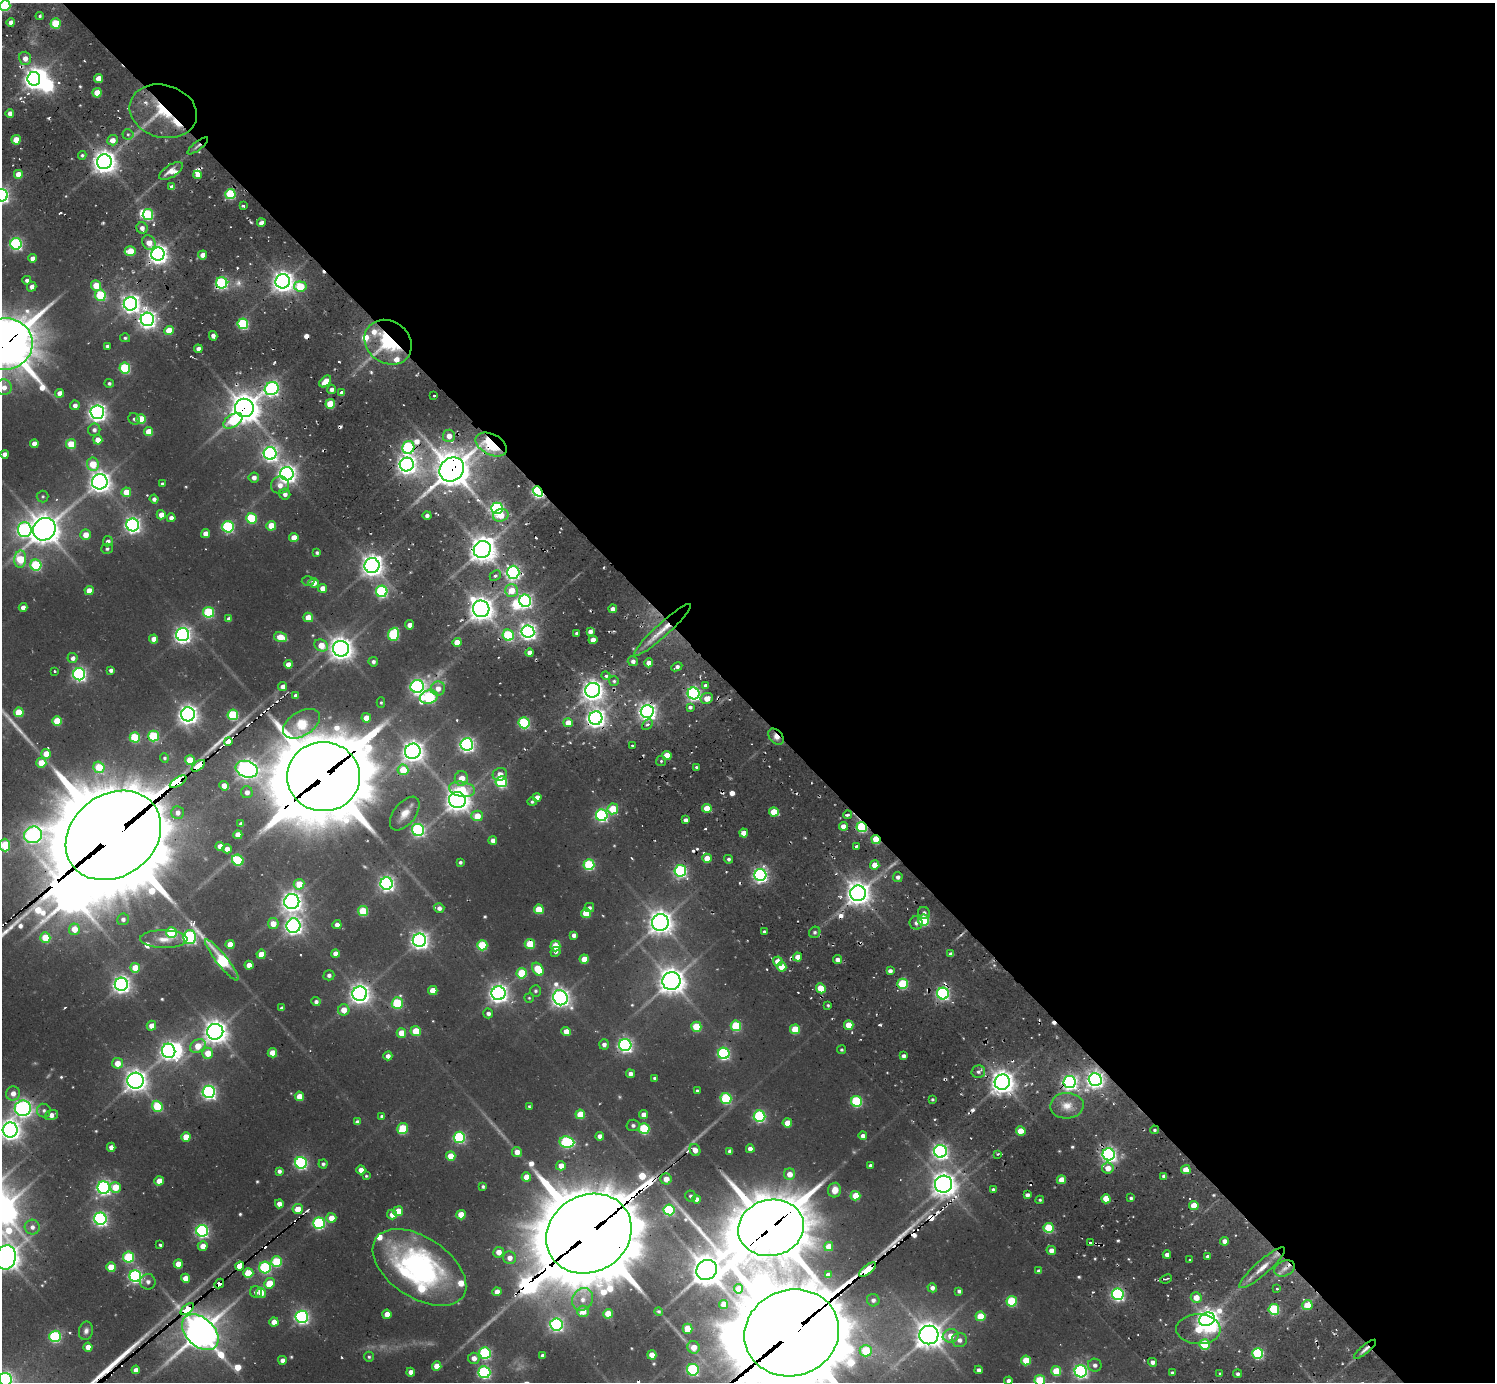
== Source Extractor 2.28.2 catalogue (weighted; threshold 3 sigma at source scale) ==
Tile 8 of 4 x 4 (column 4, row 2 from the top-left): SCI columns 4654-6146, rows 3030-4409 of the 6146 x 6134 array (HDU 1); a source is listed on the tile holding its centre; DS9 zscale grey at full resolution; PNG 1497 x 1384 px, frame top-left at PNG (2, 3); each listed source drawn as its Kron ellipse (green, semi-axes under 4 px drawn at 4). Shown black and unused: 51% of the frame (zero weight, under 2 of 3 exposures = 7% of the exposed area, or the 3 px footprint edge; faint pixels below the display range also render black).
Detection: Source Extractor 2.28.2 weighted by HDU 2 'WHT'; one run over the whole footprint, this tile lists its part. Background 0.0945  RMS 0.01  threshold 0.0455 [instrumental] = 3 sigma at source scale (4.5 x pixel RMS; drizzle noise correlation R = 1.50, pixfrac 1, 0.05/0.05 arcsec/px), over >= 5 px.
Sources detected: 585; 4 too faint to see at this stretch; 15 inside a brighter object's white glare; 20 cosmic-ray / hot-pixel residue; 4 long thin detections or spike segments (spike, bleed or trail) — neither listed nor drawn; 12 inside a brighter listed object's ellipse — not listed separately; of the other 530, all 500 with FLUX_AUTO >= 1.39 (the completeness limit of this list) listed and drawn (30 fainter detections not listed), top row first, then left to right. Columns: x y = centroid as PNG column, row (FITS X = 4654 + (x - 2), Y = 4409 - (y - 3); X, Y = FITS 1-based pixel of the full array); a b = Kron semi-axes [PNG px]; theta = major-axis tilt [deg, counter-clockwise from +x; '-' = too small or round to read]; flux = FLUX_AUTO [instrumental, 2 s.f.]
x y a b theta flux
5 6 5 5 - 77
40 16 4 3 - 1.7
11 22 4 4 - 6.8
56 23 5 5 - 46
25 58 7 6 - 7.6
99 78 4 4 - 14
34 79 7 6 - 680
97 93 4 4 - 19
163 111 34 26 -15 73
10 113 4 4 - 5.4
128 134 5 5 - 2.1
16 140 5 4 - 23
112 140 5 5 - 8.8
198 146 13 3 38 3.3
82 155 4 4 - 1.9
104 162 7 7 - 980
171 171 13 6 33 9.1
18 174 4 4 - 12
197 175 4 4 - 6.5
172 187 4 4 - 6.7
230 194 5 5 - 88
2 195 6 6 - 320
243 206 3 3 - 6
148 215 5 5 - 82
261 223 4 4 - 7.9
142 228 5 5 - 6.1
149 242 8 6 -62 12
16 244 6 5 - 190
130 251 5 5 - 31
158 254 7 6 - 640
203 255 4 4 - 9
33 258 4 4 - 8.2
27 280 4 4 - 3.6
283 281 7 7 - 810
222 283 5 5 - 160
96 285 5 5 - 27
300 286 6 5 - 48
32 287 5 4 - 5.6
100 295 5 5 - 71
130 304 7 6 - 510
147 319 7 6 - 490
243 324 5 5 - 110
169 330 4 4 - 22
213 336 4 4 - 6
125 338 5 4 - 2
388 342 25 21 -36 99
5 344 27 26 - 4100
107 346 4 3 - 2.4
198 349 4 4 - 4.5
125 368 5 5 - 92
325 381 7 4 45 17
109 383 4 4 - 2.3
4 387 8 7 - 8.4
272 389 7 6 - 240
332 389 4 4 - 5.6
60 393 4 4 - 11
342 393 4 4 - 5.3
434 396 3 2 - 1.5
330 404 5 5 - 40
75 405 5 4 - 5.2
244 408 9 9 - 1500
97 412 7 6 - 540
134 419 6 5 - 2.4
141 419 5 5 - 39
233 421 10 6 33 47
94 430 6 6 - 4.4
149 432 4 4 - 21
449 436 6 6 - 11
98 440 4 4 - 14
34 444 4 4 - 8
71 444 5 5 - 31
491 444 17 10 -27 70
408 447 6 6 - 150
270 453 6 6 - 330
5 454 4 4 - 7.6
93 464 7 6 - 33
407 464 7 7 - 580
452 469 13 11 42 2200
287 474 7 6 - 560
254 477 5 5 - 6.1
100 482 8 7 - 850
162 484 4 3 - 2.6
280 485 9 8 - 9.3
538 491 6 4 -50 210
126 492 5 4 - 19
285 494 5 5 - 4.9
43 496 6 6 - 1.9
154 499 4 4 - 4
497 508 6 5 - 230
161 515 4 4 - 12
427 515 4 4 - 3.5
501 515 8 6 16 13
171 518 4 4 - 5.8
251 518 5 5 - 67
133 525 6 6 - 390
271 526 5 5 - 24
228 527 6 5 - 140
44 529 12 10 47 1600
25 530 7 7 - 310
206 534 4 4 - 11
85 535 5 5 - 14
294 537 4 4 - 15
108 541 5 5 - 4.5
107 549 6 5 - 2.5
482 549 9 8 - 1300
317 553 4 4 - 2.2
20 559 8 6 85 48
36 565 5 5 - 93
372 566 7 7 - 850
513 572 6 6 - 240
495 575 6 5 - 2.5
308 581 6 5 - 1.6
314 583 5 5 - 8.5
323 588 4 4 - 10
89 590 4 4 - 13
511 590 6 6 - 21
382 591 6 5 - 140
525 601 6 6 - 260
23 607 4 4 - 6.5
481 609 8 8 - 1100
613 609 4 4 - 6.4
209 612 5 5 - 85
308 617 5 4 - 17
229 619 4 4 - 5.6
409 625 4 4 - 8.6
662 630 37 6 42 23
528 631 6 6 - 450
590 632 4 4 - 5
576 633 3 3 - 2.2
393 634 7 5 70 100
183 635 6 6 - 430
508 635 5 5 - 95
280 637 7 4 -16 20
154 639 4 4 - 12
593 640 4 4 - 11
457 642 4 4 - 16
321 645 7 5 -26 19
341 649 8 8 - 980
530 653 4 4 - 8.4
73 658 5 5 - 5.9
633 661 5 5 - 4.4
373 662 5 4 - 3.5
649 663 4 4 - 9.5
288 664 4 4 - 10
677 667 6 3 25 4
111 670 4 4 - 3.9
54 672 3 3 - 2.3
79 674 6 6 - 260
606 676 4 4 - 6
614 681 5 5 - 2.1
283 686 4 4 - 6.7
417 686 7 6 - 310
706 686 3 3 - 22
438 688 7 7 - 9.8
593 690 7 7 - 830
694 693 6 6 - 280
296 696 4 4 - 5.2
429 697 9 6 15 120
707 698 6 5 - 11
381 703 5 4 - 1.7
690 707 3 3 - 11
647 711 6 6 - 550
19 712 5 5 - 34
188 714 7 7 - 660
233 715 5 5 - 84
366 718 4 4 - 15
596 718 7 6 - 620
57 721 5 5 - 34
524 723 5 5 - 130
568 723 5 4 - 16
302 724 20 12 32 100
647 724 6 4 44 2.7
153 736 5 5 - 72
135 737 5 5 - 68
776 737 9 6 -49 7.6
228 741 4 3 - 150
467 744 6 6 - 330
633 746 4 3 - 3.3
413 751 8 7 - 860
46 754 5 4 - 20
667 755 4 4 - 23
164 758 5 4 - 2
190 760 5 5 - 33
661 761 5 5 - 1.7
41 763 5 5 - 27
198 766 8 4 38 1100
99 767 6 5 - 38
696 767 3 3 - 1.8
247 769 11 8 -19 690
403 770 5 5 - 28
500 774 7 6 - 7.8
323 777 36 34 -3 11000
461 778 7 6 - 17
178 782 9 4 33 430
501 782 6 5 - 110
224 786 5 4 - 10
462 789 13 7 -11 23
247 792 6 6 - 6.6
537 797 4 4 - 7.2
457 800 8 8 - 1100
532 802 5 4 - 2
707 808 5 4 - 20
613 809 5 5 - 35
177 812 6 6 - 6.8
774 812 5 4 - 23
405 814 19 11 52 14
602 815 6 6 - 190
848 815 4 3 - 2.6
477 816 5 5 - 18
685 820 4 4 - 4.4
241 824 4 4 - 4.5
843 826 4 4 - 8.7
862 827 5 5 - 89
418 830 6 6 - 200
744 833 4 4 - 11
33 835 9 8 - 330
113 835 51 41 36 25000
238 835 4 4 - 15
876 839 5 3 - 36
493 840 4 4 - 6
5 845 6 5 - 47
220 846 4 4 - 8.4
856 846 3 3 - 2.2
227 849 4 4 - 8.4
707 858 5 4 - 15
729 859 4 4 - 2.5
238 860 6 5 - 76
460 862 4 3 - 2.3
589 865 5 5 - 93
875 865 4 4 - 17
680 871 5 5 - 190
760 875 6 6 - 340
898 877 5 5 - 3.8
299 884 5 5 - 25
387 884 6 6 - 340
858 893 8 7 - 950
292 902 8 7 - 750
439 908 5 5 - 5
589 908 5 4 - 2.6
539 909 5 5 - 33
363 911 5 5 - 46
586 913 5 5 - 27
924 913 6 5 - 3
123 919 6 6 - 4.1
924 920 5 5 - 85
660 922 8 8 - 1100
916 923 6 6 - 3.6
273 924 5 5 - 14
337 925 4 4 - 6.6
293 926 7 7 - 530
74 929 5 5 - 16
764 932 3 3 - 2.2
815 932 6 5 - 2.3
171 933 5 5 - 76
574 935 4 4 - 5.1
190 937 7 6 - 220
45 938 5 5 - 30
164 939 24 9 -1 13
419 940 6 6 - 540
230 944 4 4 - 17
530 944 5 5 - 37
482 945 5 5 - 62
555 946 5 5 - 33
555 952 5 4 - 2.5
335 953 4 4 - 10
261 954 4 4 - 15
951 954 4 4 - 5.4
798 957 4 4 - 12
584 959 4 4 - 19
837 959 4 4 - 5.7
222 960 26 5 -51 150
778 961 5 4 - 12
249 965 4 4 - 11
782 967 5 4 - 18
135 968 5 5 - 22
538 969 7 5 -54 37
890 971 4 4 - 4.3
522 973 5 5 - 47
329 975 5 5 - 3
671 981 9 9 - 1300
121 984 6 6 - 500
903 984 5 5 - 71
821 988 5 4 - 35
433 990 4 4 - 18
535 991 5 5 - 2.3
498 993 7 7 - 590
943 993 6 6 - 200
360 994 7 7 - 710
529 998 4 4 - 1.4
560 998 8 7 - 580
316 1002 4 4 - 3.6
397 1003 6 5 - 82
828 1005 4 3 - 1.5
282 1008 4 4 - 3.4
344 1010 5 5 - 13
488 1013 5 4 - 3.9
849 1025 5 4 - 22
151 1026 5 4 - 11
736 1026 5 5 - 65
696 1027 5 5 - 41
795 1029 5 5 - 36
416 1031 5 5 - 29
566 1031 4 4 - 13
215 1032 8 8 - 1000
401 1033 5 4 - 19
604 1044 5 5 - 4.6
625 1045 6 6 - 310
198 1046 8 6 30 20
841 1050 4 4 - 1.7
169 1051 7 6 - 440
208 1053 5 5 - 21
272 1053 4 4 - 19
724 1053 6 5 - 170
388 1056 4 4 - 6.3
904 1056 4 4 - 3.7
117 1063 5 5 - 15
978 1072 7 6 - 3.7
630 1074 4 4 - 5.8
654 1078 3 3 - 1.6
1095 1080 6 6 - 460
135 1081 8 8 - 890
1002 1082 8 7 - 1000
1070 1082 6 6 - 350
697 1091 3 3 - 1.6
209 1092 6 6 - 310
13 1093 7 7 - 8
299 1096 5 4 - 18
726 1098 5 5 - 100
932 1099 4 3 - 1.5
857 1101 5 5 - 110
157 1106 5 5 - 57
529 1106 3 3 - 1.6
1067 1106 16 13 3 16
23 1108 8 8 - 380
44 1110 7 7 - 3.4
580 1114 5 5 - 27
51 1115 6 5 - 7.6
644 1115 4 4 - 8.3
382 1116 4 3 - 3.3
759 1116 6 5 - 150
357 1122 4 4 - 4.9
787 1123 5 4 - 17
633 1125 6 5 - 2.9
402 1129 6 5 - 49
644 1129 5 5 - 81
10 1130 7 7 - 770
1154 1130 4 3 - 1.7
1021 1131 5 4 - 20
600 1136 4 4 - 5.8
863 1136 4 4 - 4.6
186 1137 5 4 - 19
459 1137 5 5 - 130
567 1142 7 5 -7 140
111 1147 4 4 - 6.7
750 1149 4 4 - 7.7
695 1150 6 5 - 9
730 1151 4 4 - 5.2
940 1151 6 6 - 370
517 1152 5 5 - 9.7
997 1154 4 4 - 1.4
1109 1154 6 6 - 350
451 1156 5 4 - 20
301 1163 6 6 - 220
323 1164 4 4 - 2.7
870 1165 4 3 - 2.5
561 1166 5 5 - 12
1108 1168 5 5 - 10
361 1170 4 4 - 9.6
1186 1170 5 4 - 17
279 1171 4 4 - 3.5
789 1174 6 5 - 11
366 1176 4 3 - 1.5
1164 1176 4 4 - 4.3
526 1177 5 4 - 16
666 1179 5 5 - 12
1061 1180 4 4 - 17
159 1181 5 4 - 12
943 1184 8 8 - 1100
115 1187 5 5 - 18
483 1187 4 4 - 2
104 1188 6 6 - 300
993 1189 3 3 - 2.4
835 1190 7 6 - 13
1027 1195 4 4 - 4.7
691 1196 5 5 - 2.7
855 1196 5 5 - 23
1131 1198 4 3 - 2
697 1199 4 4 - 6.8
1106 1199 4 4 - 18
1040 1200 4 3 - 1.7
279 1204 4 4 - 8
1194 1206 5 4 - 21
298 1209 5 5 - 17
669 1210 5 5 - 99
398 1211 5 5 - 22
392 1215 5 5 - 9
461 1215 5 4 - 23
331 1218 5 5 - 13
100 1219 6 6 - 280
319 1223 5 5 - 160
32 1227 7 7 - 6
771 1228 33 28 13 6100
1049 1228 5 5 - 57
202 1231 6 6 - 220
589 1234 44 38 31 15000
1225 1241 4 4 - 7.5
1090 1243 3 3 - 5.7
160 1245 3 3 - 4.8
203 1246 5 5 - 10
829 1246 4 4 - 14
1051 1250 5 4 - 6.8
498 1252 5 5 - 10
1167 1255 4 4 - 4.5
1208 1256 4 4 - 2.9
6 1257 12 9 80 1100
129 1257 5 5 - 84
509 1258 6 6 - 8.6
1189 1260 3 2 - 1.4
277 1262 5 5 - 64
178 1264 4 4 - 16
240 1266 4 3 - 360
111 1267 5 5 - 28
265 1267 6 6 - 130
419 1267 52 30 -33 240
1262 1268 30 7 41 16
1285 1268 11 7 24 7.4
707 1270 11 9 37 1700
868 1270 10 3 40 1300
1039 1271 4 4 - 3.8
248 1273 5 5 - 35
828 1275 4 4 - 5.9
135 1276 6 6 - 230
186 1278 5 4 - 15
1166 1279 6 3 21 1.8
148 1282 8 7 - 4.4
269 1283 5 5 - 22
219 1284 5 4 - 64
932 1288 5 4 - 4.9
739 1289 4 4 - 13
1277 1289 3 2 - 1.6
959 1291 4 4 - 2.9
256 1292 6 5 - 4.2
497 1292 4 4 - 10
261 1293 5 5 - 11
1118 1294 6 5 - 220
1196 1297 5 5 - 14
583 1299 12 10 59 9.5
873 1300 6 6 - 4.3
1012 1301 5 5 - 68
724 1304 4 4 - 16
1307 1305 5 5 - 23
187 1309 8 4 39 1400
1274 1309 5 5 - 90
583 1311 6 5 - 14
659 1311 4 4 - 1.6
387 1314 4 4 - 13
608 1314 5 4 - 23
980 1316 5 5 - 30
302 1317 6 6 - 260
1207 1319 8 6 24 680
274 1322 4 4 - 13
556 1324 6 6 - 250
687 1329 5 5 - 20
1198 1329 22 15 -1 34
86 1331 9 7 78 4.3
200 1332 21 14 -43 2200
792 1333 48 43 19 23000
929 1335 9 9 - 1300
55 1336 6 5 - 130
951 1336 8 6 10 15
959 1340 7 7 - 6
1204 1344 5 5 - 62
88 1347 4 4 - 12
694 1347 6 6 - 11
1365 1349 14 3 40 4.5
866 1351 6 6 - 47
485 1353 6 5 - 140
1258 1353 5 5 - 120
543 1355 4 4 - 3.4
652 1355 4 4 - 15
369 1357 5 5 - 2
474 1358 6 5 - 9.3
282 1360 4 4 - 6.6
1026 1360 5 5 - 31
1152 1362 4 4 - 4.5
1095 1365 7 6 - 4.5
437 1366 4 4 - 14
136 1370 4 4 - 6.9
693 1370 6 6 - 140
979 1370 4 4 - 3.8
1056 1371 5 5 - 35
1081 1371 6 6 - 290
411 1372 4 4 - 7.8
484 1372 6 6 - 180
1172 1373 3 3 - 2.4
1220 1374 4 3 - 1.9
1237 1374 4 4 - 2.9
5 1379 6 6 - 290
1040 1380 5 5 - 60
1008 1381 4 4 - 4.4
Overlapping masked pixels (flux is a lower limit): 39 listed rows (the first 20) at x y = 163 111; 198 146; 104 162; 158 254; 222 283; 388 342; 5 344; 244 408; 491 444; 408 447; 452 469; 538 491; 482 549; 662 630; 647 711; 596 718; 776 737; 228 741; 198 766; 323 777
Isophote crosses this tile's border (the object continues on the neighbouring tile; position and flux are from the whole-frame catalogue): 12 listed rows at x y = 5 6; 2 195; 5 344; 4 387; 113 835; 5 845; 10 1130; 6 1257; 792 1333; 5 1379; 1040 1380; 1008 1381